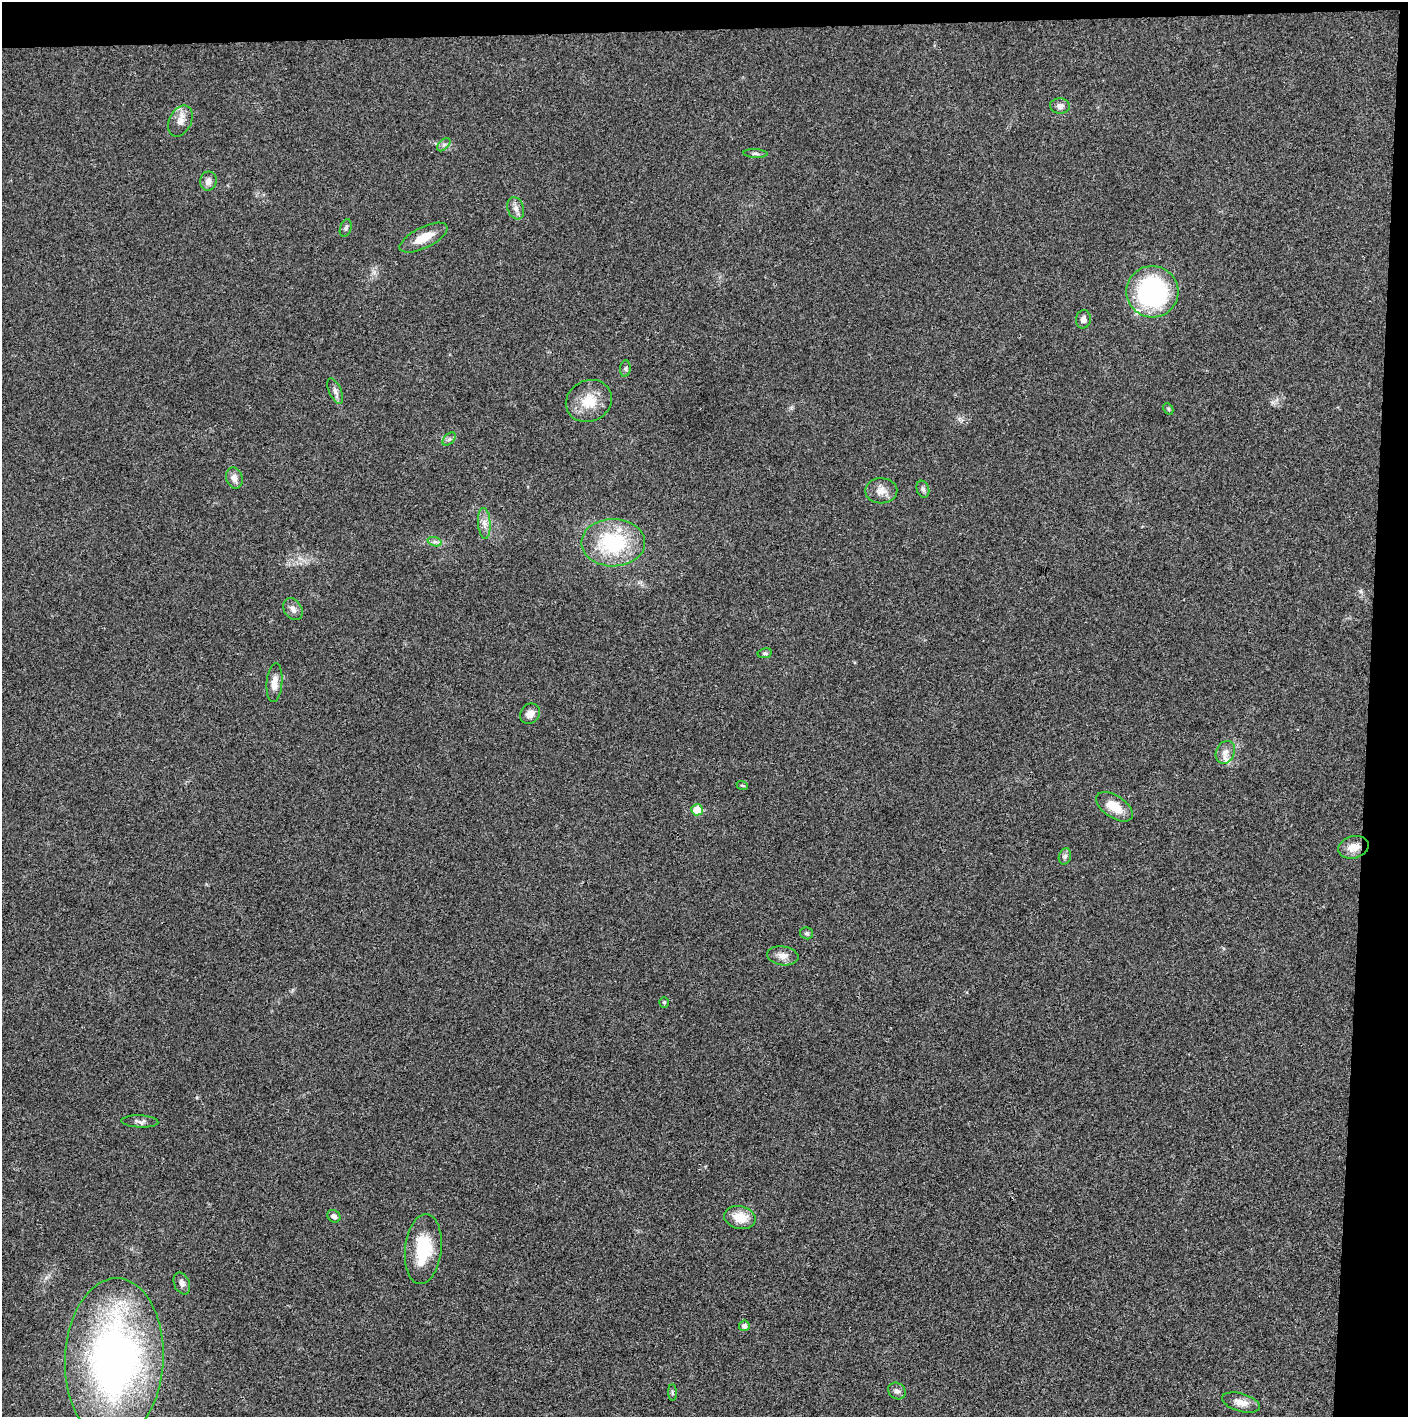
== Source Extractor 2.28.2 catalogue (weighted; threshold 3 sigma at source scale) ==
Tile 3 of 3 x 3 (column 3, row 1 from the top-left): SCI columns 2816-4221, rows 2833-4247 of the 4222 x 4247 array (HDU 1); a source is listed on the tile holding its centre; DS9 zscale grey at full resolution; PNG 1410 x 1419 px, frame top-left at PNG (2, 2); each listed source drawn as its Kron ellipse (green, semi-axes under 4 px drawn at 4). Shown black and unused: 5% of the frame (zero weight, under 3 of 4 exposures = <1% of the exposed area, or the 3 px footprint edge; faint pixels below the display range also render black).
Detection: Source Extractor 2.28.2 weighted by HDU 2 'WHT'; one run over the whole footprint, this tile lists its part. Background 0.0191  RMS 0.0041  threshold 0.0184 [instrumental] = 3 sigma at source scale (4.5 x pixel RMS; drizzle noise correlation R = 1.50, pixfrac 1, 0.05/0.05 arcsec/px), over >= 5 px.
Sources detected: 46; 2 inside a brighter listed object's ellipse — not listed separately; the other 44 listed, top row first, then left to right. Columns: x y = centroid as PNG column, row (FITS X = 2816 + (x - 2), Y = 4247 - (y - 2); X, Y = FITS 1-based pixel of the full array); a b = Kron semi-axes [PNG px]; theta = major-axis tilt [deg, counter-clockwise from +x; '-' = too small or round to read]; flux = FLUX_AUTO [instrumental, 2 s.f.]
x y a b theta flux
1060 106 10 7 -4 2
180 121 16 11 64 3.7
444 145 8 5 44 1.1
755 154 12 4 -3 1
208 181 9 8 - 2.4
516 208 11 8 -70 2.1
346 228 9 5 72 1
424 238 26 10 26 7.3
1152 292 26 25 - 60
1083 319 9 7 78 1.9
625 369 8 5 84 0.93
335 391 14 6 -65 1.8
589 401 23 20 27 10
1168 409 6 4 -61 0.51
449 439 8 5 44 1
234 478 11 8 -73 2.8
923 489 9 6 -70 1.2
881 491 16 12 -1 4
484 523 15 6 -86 2.7
435 542 7 4 -18 1
613 543 32 24 0 33
293 609 12 8 -57 2.1
765 653 7 5 8 0.88
274 683 19 8 85 3.7
530 714 11 9 49 3.2
1225 752 12 9 64 2.7
742 785 6 3 -20 0.4
1114 807 21 11 -34 7.9
697 810 6 5 - 8
1353 847 15 11 15 4.8
1065 856 8 6 73 1.1
807 933 6 6 - 0.83
783 956 15 9 -8 3.1
664 1002 5 4 - 0.64
140 1121 18 6 -3 1.7
334 1216 7 6 - 1.6
740 1217 16 11 -14 7.4
423 1249 35 18 84 18
182 1283 11 7 -66 1.7
744 1326 5 5 - 1.7
114 1359 81 49 87 200
897 1391 9 7 -36 1.6
672 1393 8 4 -89 0.76
1241 1403 19 9 -16 4.2